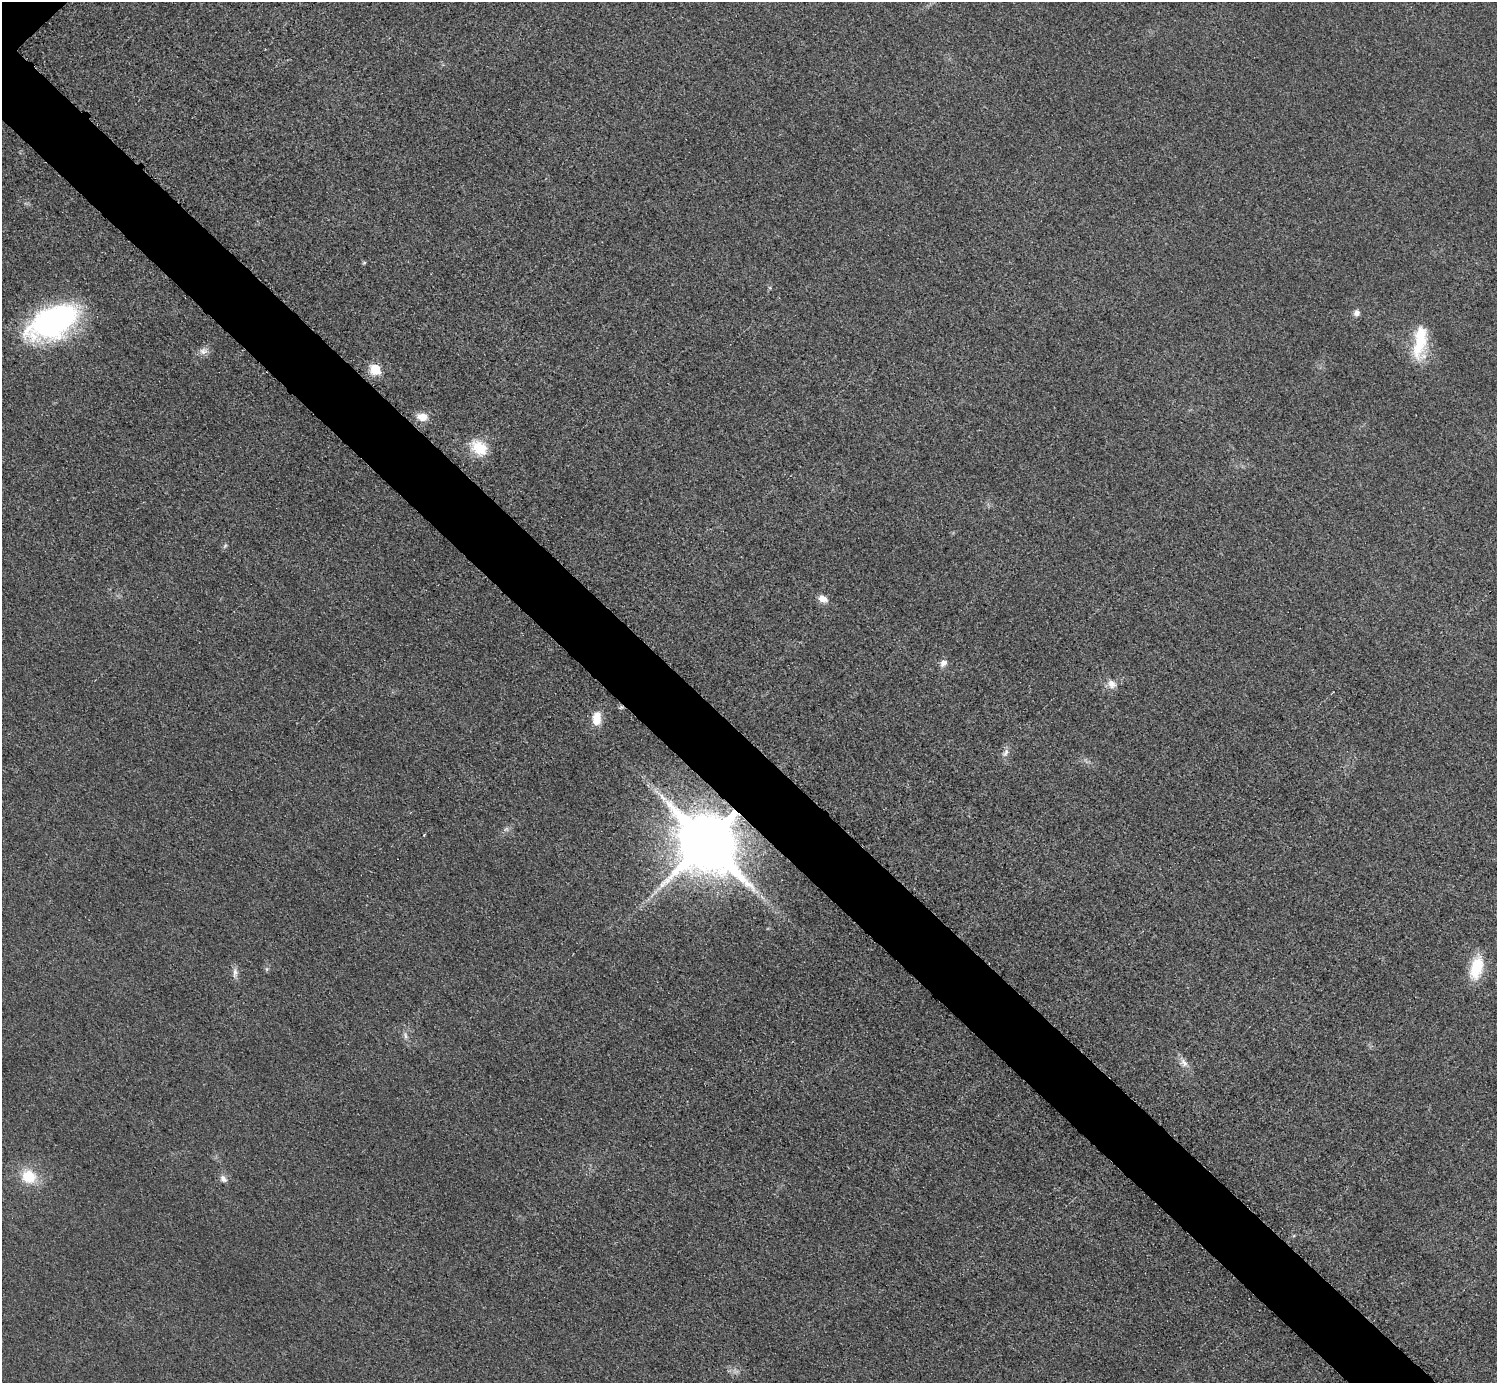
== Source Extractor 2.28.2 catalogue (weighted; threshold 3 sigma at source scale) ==
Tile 6 of 4 x 4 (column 2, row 2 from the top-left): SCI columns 1509-3003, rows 3074-4454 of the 6004 x 6004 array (HDU 1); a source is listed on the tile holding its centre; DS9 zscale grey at full resolution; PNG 1499 x 1385 px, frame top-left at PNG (2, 2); no overlay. Shown black and unused: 6% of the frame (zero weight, under 3 of 5 exposures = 1% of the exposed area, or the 3 px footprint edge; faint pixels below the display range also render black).
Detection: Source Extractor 2.28.2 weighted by HDU 2 'WHT'; one run over the whole footprint, this tile lists its part. Background 0.0182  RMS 0.0054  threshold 0.0244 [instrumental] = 3 sigma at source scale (4.5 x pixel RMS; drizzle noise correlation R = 1.50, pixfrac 1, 0.05/0.05 arcsec/px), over >= 5 px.
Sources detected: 26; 1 long thin detection or spike segment (spike, bleed or trail) — not listed; the other 25 listed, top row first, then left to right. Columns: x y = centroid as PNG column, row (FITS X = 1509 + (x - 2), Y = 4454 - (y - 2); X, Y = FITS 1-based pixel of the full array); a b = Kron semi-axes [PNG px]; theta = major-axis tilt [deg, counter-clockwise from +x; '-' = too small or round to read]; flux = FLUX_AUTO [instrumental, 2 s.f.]
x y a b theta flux
364 263 5 5 - 0.66
1357 313 9 8 - 2.4
53 322 56 30 27 120
1420 342 44 15 84 24
203 351 11 9 11 3.2
375 369 6 6 - 29
422 417 13 8 -8 6.3
479 448 24 17 -37 14
225 546 8 5 64 1
823 599 12 8 -25 4.3
944 663 10 8 50 3
1112 684 13 10 -48 4.3
621 707 6 4 43 0.98
597 718 16 10 85 8.6
1006 753 13 6 58 2.6
506 829 10 4 33 1.5
424 835 2 2 - 0.47
707 842 19 15 -47 5300
1476 967 26 13 74 20
267 969 6 4 90 0.92
235 972 15 6 84 2.7
405 1035 11 5 -79 1.9
1184 1063 12 8 -52 3.6
29 1176 16 15 - 17
223 1179 11 8 -47 2.7
Overlapping masked pixels (flux is a lower limit): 2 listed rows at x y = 621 707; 707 842